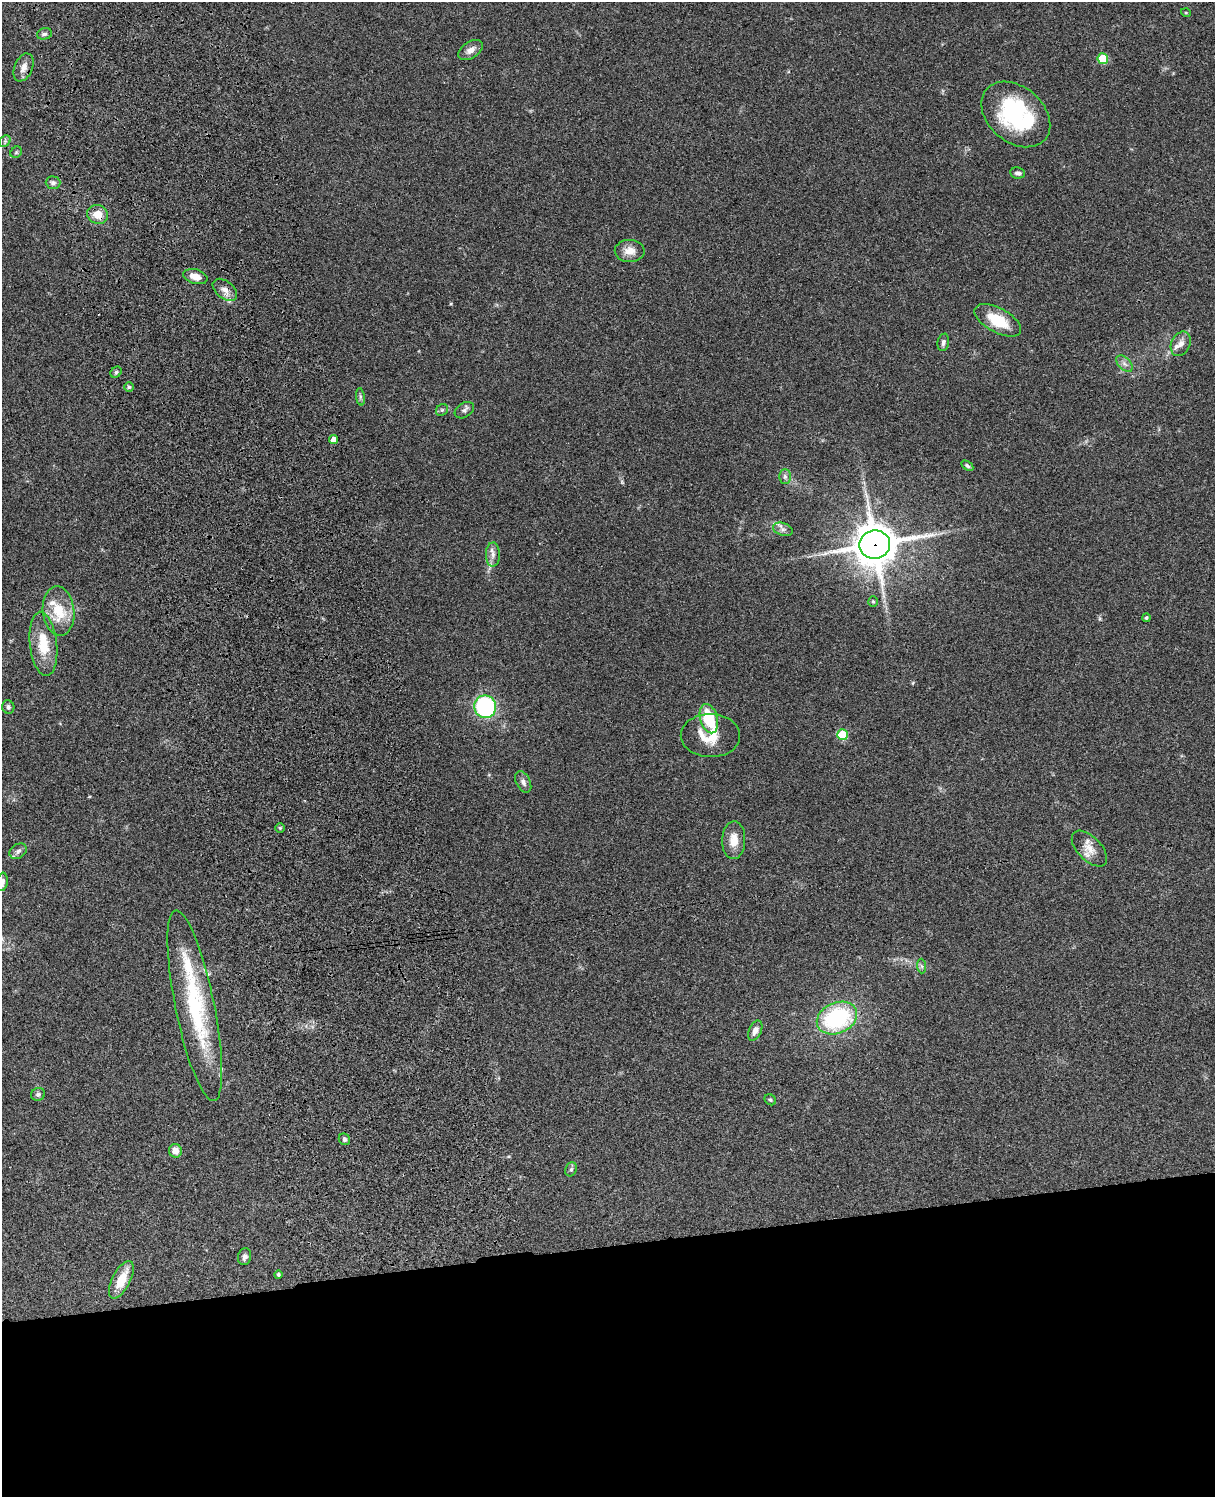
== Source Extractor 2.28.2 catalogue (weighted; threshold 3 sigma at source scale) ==
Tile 11 of 4 x 3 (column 3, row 3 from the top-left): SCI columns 2545-3757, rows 278-1772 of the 5088 x 4927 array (HDU 1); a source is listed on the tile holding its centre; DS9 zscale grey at full resolution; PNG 1217 x 1499 px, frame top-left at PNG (2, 2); each listed source drawn as its Kron ellipse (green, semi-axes under 4 px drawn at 4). Shown black and unused: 17% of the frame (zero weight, under 3 of 4 exposures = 6% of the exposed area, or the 3 px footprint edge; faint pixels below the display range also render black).
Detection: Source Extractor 2.28.2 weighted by HDU 2 'WHT'; one run over the whole footprint, this tile lists its part. Background 0.0986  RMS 0.0064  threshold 0.0286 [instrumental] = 3 sigma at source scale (4.5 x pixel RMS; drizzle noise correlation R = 1.50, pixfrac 1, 0.05/0.05 arcsec/px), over >= 5 px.
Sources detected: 59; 3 inside a brighter listed object's ellipse — not listed separately; the other 56 listed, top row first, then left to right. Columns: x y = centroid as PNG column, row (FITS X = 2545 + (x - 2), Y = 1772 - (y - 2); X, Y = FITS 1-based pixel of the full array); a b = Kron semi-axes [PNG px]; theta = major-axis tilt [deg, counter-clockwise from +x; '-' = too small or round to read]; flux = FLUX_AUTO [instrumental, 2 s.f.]
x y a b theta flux
1186 13 5 3 - 0.54
44 34 7 5 16 1.6
471 50 13 8 34 4
1103 59 5 5 - 24
23 67 15 9 67 4.5
1016 114 39 27 -41 64
5 141 6 5 - 1.1
16 152 6 5 - 0.97
1018 173 7 5 -8 2.1
53 183 7 6 - 1.9
98 214 10 9 - 8.3
630 251 15 11 -2 6.7
195 277 12 7 -15 6.6
225 290 14 8 -40 4.7
998 320 26 12 -28 19
943 342 9 5 78 1.9
1181 344 13 9 65 4.1
1124 364 10 6 -45 2.5
116 372 6 5 - 1
129 387 5 5 - 1.1
360 397 9 4 -82 1.4
442 410 6 5 - 1.2
464 410 10 7 31 2.1
333 440 4 4 - 4.1
967 466 6 4 -34 1.2
785 476 7 6 - 1.8
783 529 10 6 -18 2.5
875 544 15 14 - 1900
493 555 12 7 88 3.4
873 602 5 4 - 0.76
59 611 25 16 -83 20
1146 618 4 4 - 1
43 644 32 13 -84 19
8 707 7 6 - 1.5
485 707 11 11 - 84
709 719 15 8 -74 28
842 735 5 5 - 23
710 736 30 21 -1 17
523 782 11 7 -63 2.8
280 828 5 5 - 0.82
734 840 19 11 88 8.5
1089 849 22 11 -46 7.9
18 851 9 7 32 2.1
2 882 9 5 81 2.5
922 966 7 4 -88 1.3
195 1006 97 19 -78 72
837 1018 21 15 23 65
755 1031 11 6 65 3.7
38 1094 7 6 - 1.8
770 1100 6 5 - 1.1
344 1139 6 5 - 1.3
175 1151 7 6 - 5.1
571 1169 7 5 67 1.3
245 1257 8 6 77 2.2
278 1274 4 4 - 1.2
121 1280 20 9 63 14
Overlapping masked pixels (flux is a lower limit): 2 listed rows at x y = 98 214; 875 544
Isophote crosses this tile's border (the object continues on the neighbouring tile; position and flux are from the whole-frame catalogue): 1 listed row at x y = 2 882